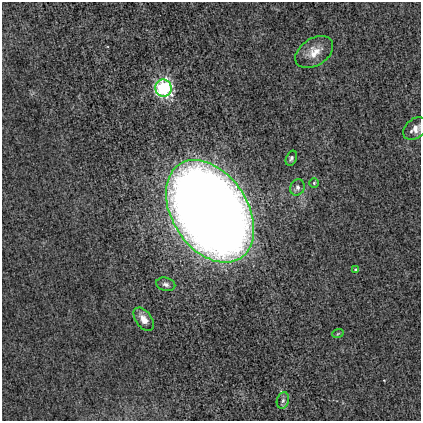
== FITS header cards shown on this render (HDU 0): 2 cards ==
NAXIS1  =                  419
NAXIS2  =                  419

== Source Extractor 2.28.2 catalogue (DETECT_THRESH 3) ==
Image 419 x 419 px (HDU 0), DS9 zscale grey, 1 PNG px = 1 image px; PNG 423 x 423 px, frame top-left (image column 1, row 419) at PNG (2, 2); each listed source drawn as its Kron ellipse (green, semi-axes under 4 px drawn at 4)
Background -3.45e-04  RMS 0.01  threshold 0.031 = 3 sigma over >= 5 px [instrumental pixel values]
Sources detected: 12; all 12 listed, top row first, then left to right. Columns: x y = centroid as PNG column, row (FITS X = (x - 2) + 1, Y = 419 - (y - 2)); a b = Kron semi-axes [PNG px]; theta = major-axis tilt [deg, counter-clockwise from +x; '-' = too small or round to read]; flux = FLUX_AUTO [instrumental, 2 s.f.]
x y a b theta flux
314 52 21 13 33 11
163 88 8 8 - 110
415 128 13 9 40 5.8
291 158 8 5 67 1.8
314 183 5 4 - 0.98
297 187 8 7 - 2.8
210 211 56 38 -57 1800
355 270 4 3 - 0.78
166 284 10 6 -15 2.6
144 319 13 8 -53 6.4
338 333 6 3 21 0.83
283 400 8 6 73 2
At the frame edge (FLAGS 8, measured only in part): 1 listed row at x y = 415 128